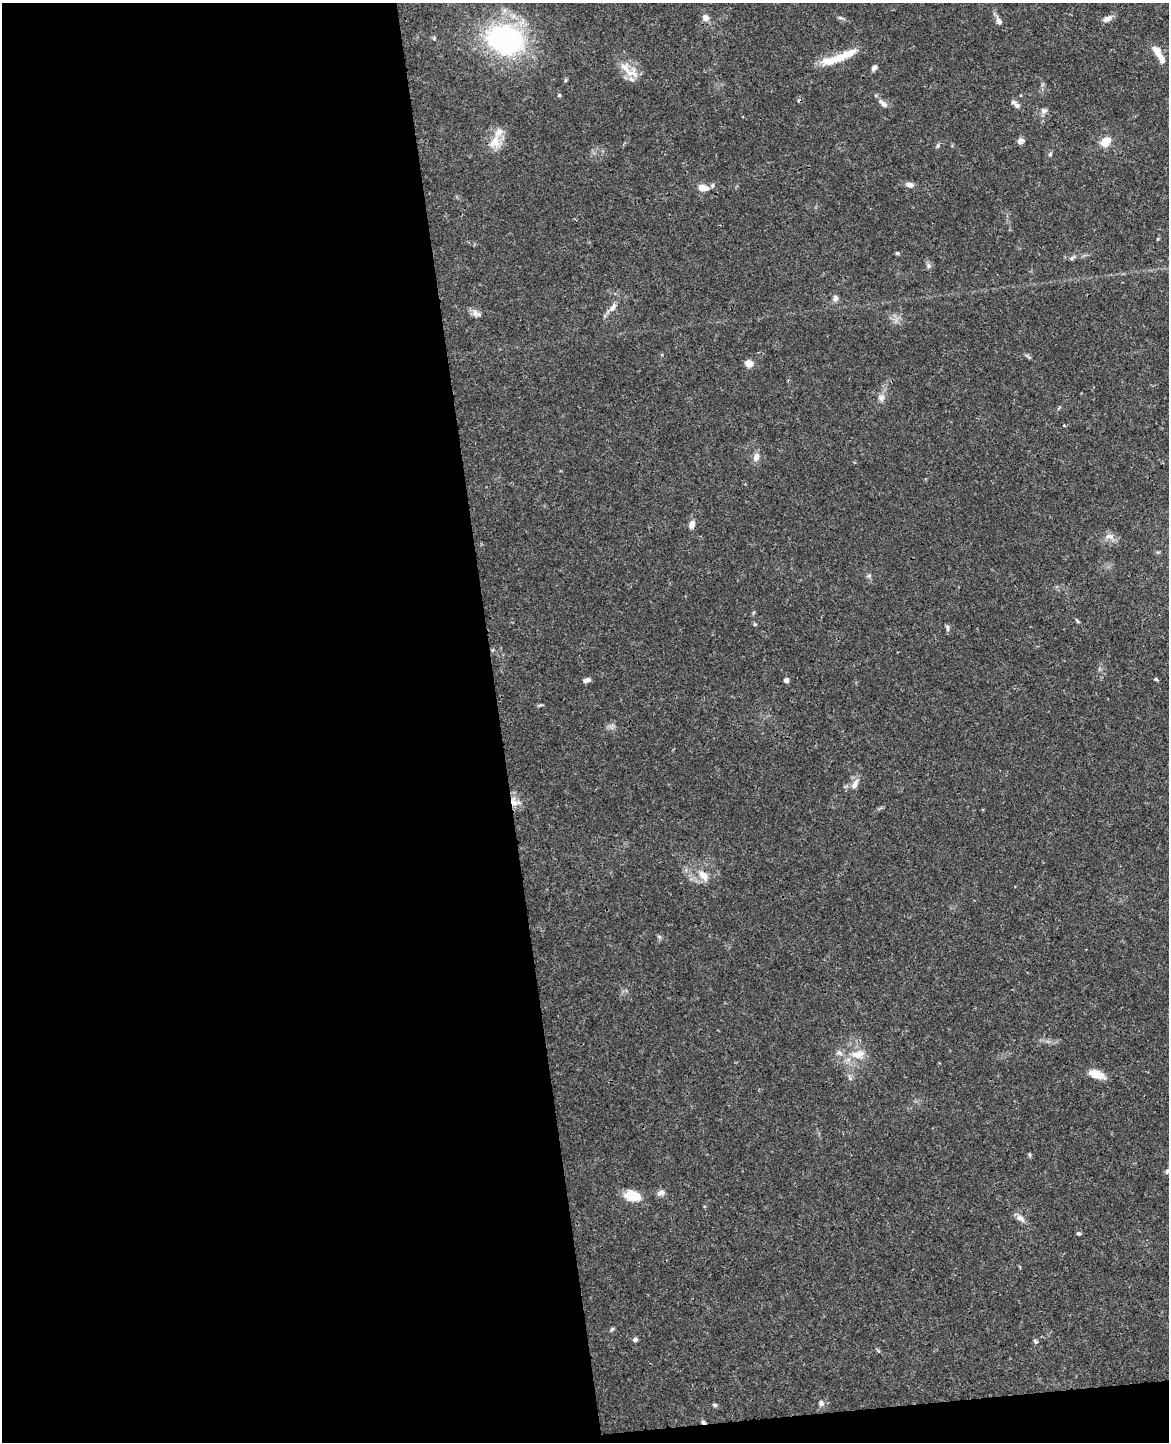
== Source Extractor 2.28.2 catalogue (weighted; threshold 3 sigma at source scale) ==
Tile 9 of 4 x 3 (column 1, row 3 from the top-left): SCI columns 57-1223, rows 147-1586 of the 4782 x 4720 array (HDU 1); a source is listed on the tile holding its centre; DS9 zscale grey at full resolution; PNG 1171 x 1444 px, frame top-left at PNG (2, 3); no overlay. Shown black and unused: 44% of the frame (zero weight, under 3 of 4 exposures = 6% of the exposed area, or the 3 px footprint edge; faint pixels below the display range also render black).
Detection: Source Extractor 2.28.2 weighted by HDU 2 'WHT'; one run over the whole footprint, this tile lists its part. Background 0.043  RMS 0.0031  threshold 0.0138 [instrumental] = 3 sigma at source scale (4.5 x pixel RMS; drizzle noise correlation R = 1.50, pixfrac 1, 0.05/0.05 arcsec/px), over >= 5 px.
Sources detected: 58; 5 inside a brighter listed object's ellipse — not listed separately; the other 53 listed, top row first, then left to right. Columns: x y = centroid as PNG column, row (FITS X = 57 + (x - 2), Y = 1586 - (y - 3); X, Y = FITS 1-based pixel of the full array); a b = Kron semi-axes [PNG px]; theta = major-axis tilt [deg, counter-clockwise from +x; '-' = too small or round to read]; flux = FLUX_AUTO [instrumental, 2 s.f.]
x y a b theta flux
706 18 8 7 - 1.8
840 18 8 4 -9 0.58
1107 19 14 7 30 1.5
999 21 9 6 -50 1.3
505 39 33 24 -14 62
1157 51 17 8 -58 2.8
849 53 22 9 22 3.9
828 61 22 11 5 4.6
625 68 22 12 -31 4.7
874 68 6 5 - 1.2
565 80 6 4 88 0.39
559 95 5 4 - 0.37
884 104 11 7 -38 1.2
1017 105 10 6 -36 1.3
1044 110 9 7 -13 1.1
1020 141 8 7 - 1.1
495 142 20 13 55 4.7
1105 142 13 9 41 4.2
938 146 6 5 - 0.51
910 185 10 6 -13 1.4
701 188 9 9 - 2.1
897 253 5 4 - 0.45
835 298 8 6 86 1.1
613 307 13 6 57 1.7
475 312 15 7 -64 1.5
749 363 7 7 - 2.7
881 398 10 8 -57 1.4
756 457 11 7 68 1.7
692 524 10 7 73 1.7
1110 536 14 8 -14 1.9
869 576 6 5 - 0.56
1077 621 7 3 -53 0.41
755 624 5 5 - 0.38
947 628 10 4 -82 0.66
1156 679 5 4 - 0.36
587 680 10 5 17 1
786 680 5 5 - 0.97
855 784 14 7 63 2
514 802 14 11 -47 2.9
703 876 14 9 -48 3.3
858 1054 21 12 10 4.8
1096 1074 19 9 -20 4.2
1030 1155 6 4 -71 0.39
1167 1171 6 4 72 0.53
661 1193 11 6 22 1.2
632 1196 17 10 -8 6.6
1021 1218 14 7 -40 1.6
1078 1233 5 4 - 0.56
635 1340 5 4 - 1
1035 1341 8 4 -53 0.54
821 1403 8 6 -82 0.95
715 1405 6 5 - 0.53
703 1422 5 4 - 0.64
Overlapping masked pixels (flux is a lower limit): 2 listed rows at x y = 514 802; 703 1422